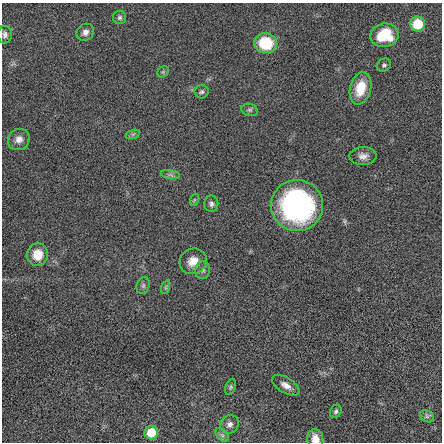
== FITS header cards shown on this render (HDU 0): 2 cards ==
NAXIS1  =                  440 / length of data axis 1
NAXIS2  =                  440 / length of data axis 2

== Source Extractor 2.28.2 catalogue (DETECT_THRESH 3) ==
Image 440 x 440 px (HDU 0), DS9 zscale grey, 1 PNG px = 1 image px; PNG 444 x 444 px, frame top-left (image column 1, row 440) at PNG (2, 3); each listed source drawn as its Kron ellipse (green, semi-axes under 4 px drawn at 4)
Background -0.0249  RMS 1.8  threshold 5.28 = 3 sigma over >= 5 px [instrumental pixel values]
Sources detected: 31; all 31 listed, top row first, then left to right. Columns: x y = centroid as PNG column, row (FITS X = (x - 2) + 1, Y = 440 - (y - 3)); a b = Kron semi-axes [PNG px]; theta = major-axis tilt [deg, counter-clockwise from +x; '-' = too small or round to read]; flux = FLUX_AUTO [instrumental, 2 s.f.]
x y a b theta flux
120 18 6 6 - 280
418 24 7 7 - 3700
85 32 9 8 - 530
5 35 9 7 88 400
384 35 14 11 9 4000
266 43 11 10 - 5300
384 65 7 6 - 270
163 72 6 5 - 170
360 88 16 10 74 2500
202 92 7 6 - 260
250 110 8 6 -14 280
133 134 7 4 18 220
19 139 11 10 - 810
363 156 13 9 1 780
170 175 9 4 -9 280
194 200 6 4 72 150
211 204 8 7 - 390
297 205 26 25 - 26000
37 255 11 10 - 1900
193 261 14 12 32 1400
203 270 9 7 -88 410
143 286 9 6 75 330
166 287 7 4 72 210
286 385 15 7 -32 830
231 387 8 5 67 220
336 411 7 5 65 260
427 416 7 5 -30 260
230 424 9 8 - 560
151 433 6 6 - 2500
222 435 8 5 -45 300
315 439 9 8 - 1300
At the frame edge (FLAGS 8, measured only in part): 1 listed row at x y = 315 439